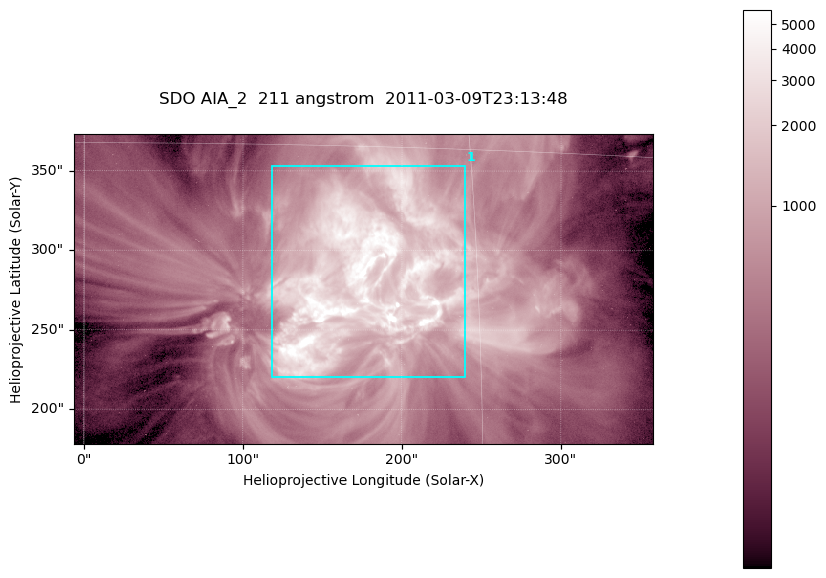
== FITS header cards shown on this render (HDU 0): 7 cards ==
TELESCOP= 'SDO     '           /
INSTRUME= 'AIA_2   '           /
WAVELNTH=                  211 /
WAVEUNIT= 'angstrom'           /
DATE-OBS= '2011-03-09T23:13:48.62' /
CTYPE1  = 'HPLN-TAN'           /
CTYPE2  = 'HPLT-TAN'           /

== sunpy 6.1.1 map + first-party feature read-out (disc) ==
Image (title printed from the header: SDO AIA_2  211 angstrom  2011-03-09T23:13:48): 606 x 324 px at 0.601 arcsec/px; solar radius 967 arcsec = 1609 px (partial field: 2.4% of the solar disc is inside the frame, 100% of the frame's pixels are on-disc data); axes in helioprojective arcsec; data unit not stated in the header (colour bar unlabelled)
Pointing: header CRPIX1/2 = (2040.79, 2040.71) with CRVAL1/2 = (0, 0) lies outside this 606 x 324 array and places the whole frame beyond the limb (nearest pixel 1.39 R_sun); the SolarSoft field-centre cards XCEN/YCEN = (175.7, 275.8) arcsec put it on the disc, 1860 arcsec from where CRPIX/CRVAL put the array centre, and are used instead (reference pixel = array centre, CRVAL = XCEN/YCEN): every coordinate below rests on XCEN/YCEN
Orientation: roll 0.0565 deg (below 1 deg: not rotated)
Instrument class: DISC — disc imager (sunpy class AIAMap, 211 A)
Bright regions (active regions / flare kernels): reference = the on-disc median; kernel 5 px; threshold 5 sigma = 1806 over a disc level ~462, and >= 1.15x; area >= 196 px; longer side >= 4 px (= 2.4 arcsec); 1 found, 1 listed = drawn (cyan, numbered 1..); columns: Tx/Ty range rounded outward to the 2 arcsec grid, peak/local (2 s.f.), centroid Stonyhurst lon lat
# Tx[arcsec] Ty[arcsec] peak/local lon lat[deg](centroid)
1 118..240 220..354 21 +10 +10